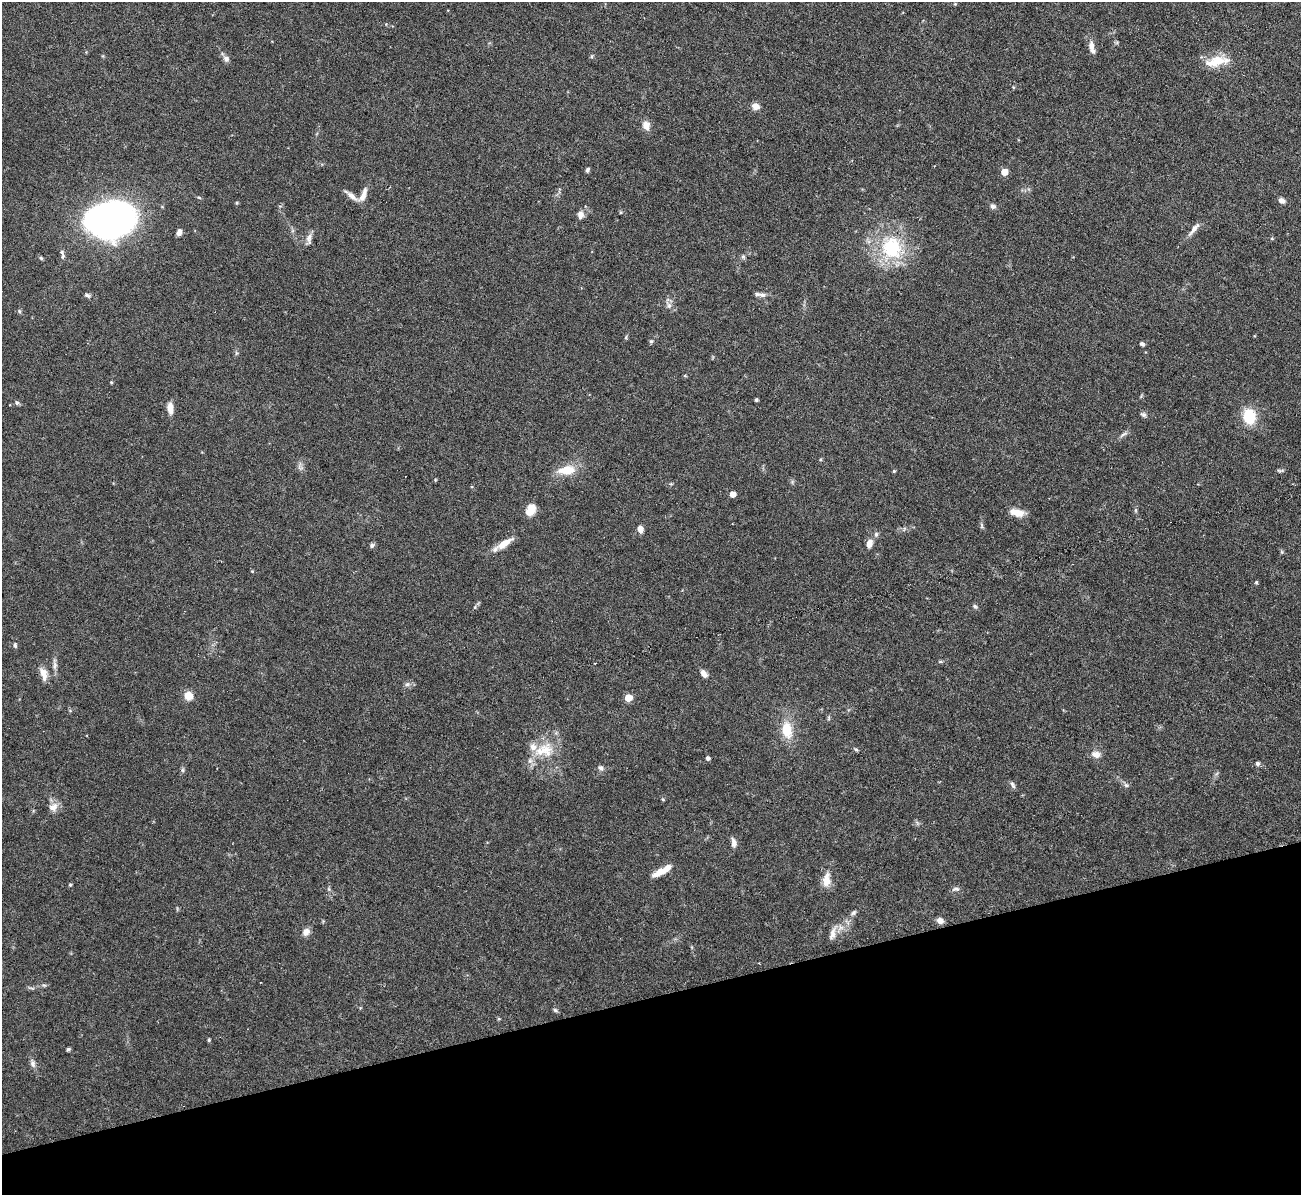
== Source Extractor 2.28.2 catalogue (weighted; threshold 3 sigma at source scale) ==
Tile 14 of 4 x 4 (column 2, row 4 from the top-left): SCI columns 1300-2598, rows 145-1337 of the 5198 x 5182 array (HDU 1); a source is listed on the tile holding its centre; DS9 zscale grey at full resolution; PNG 1303 x 1197 px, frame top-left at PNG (2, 2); no overlay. Shown black and unused: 16% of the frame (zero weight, under 3 of 6 exposures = <1% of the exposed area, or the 3 px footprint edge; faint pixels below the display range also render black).
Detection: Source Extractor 2.28.2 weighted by HDU 2 'WHT'; one run over the whole footprint, this tile lists its part. Background 0.09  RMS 0.0033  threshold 0.0134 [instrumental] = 3 sigma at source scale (4.09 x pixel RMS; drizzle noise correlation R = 1.36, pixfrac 0.8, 0.05/0.05 arcsec/px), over >= 5 px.
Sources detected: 96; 2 cosmic-ray / hot-pixel residue — not listed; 3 inside a brighter listed object's ellipse — not listed separately; the other 91 listed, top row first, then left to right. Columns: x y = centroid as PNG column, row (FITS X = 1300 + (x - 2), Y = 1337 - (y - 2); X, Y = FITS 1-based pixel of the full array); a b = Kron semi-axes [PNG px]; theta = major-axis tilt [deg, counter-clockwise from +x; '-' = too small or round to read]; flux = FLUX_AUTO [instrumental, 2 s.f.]
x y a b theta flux
955 4 5 4 - 0.28
1091 45 11 6 -87 1.7
592 56 6 3 71 0.36
226 59 9 7 -61 1.1
1217 61 34 12 11 6.6
755 106 9 8 - 1.8
646 125 11 9 -71 2.1
587 170 6 4 58 0.57
1004 172 5 5 - 4.8
363 195 20 7 68 2.4
351 196 20 6 -40 2
199 198 5 3 - 0.36
1281 201 7 5 -31 1.4
237 203 5 4 - 0.33
993 206 8 7 - 0.87
580 215 10 7 -90 1.6
110 219 34 21 14 180
1194 229 23 5 50 1.9
179 232 7 5 74 1.4
1272 238 4 4 - 0.34
309 239 16 7 -87 1.5
892 248 32 28 -74 21
63 256 9 5 89 0.85
743 257 6 5 - 0.56
41 258 6 4 -45 0.42
87 295 8 5 -11 0.62
762 295 12 6 -6 1.2
669 305 8 6 -69 1.1
19 311 6 4 -72 0.4
626 337 6 3 47 0.37
651 341 5 5 - 0.46
1142 344 6 4 -27 0.58
685 376 5 3 - 0.3
111 382 4 3 - 0.35
756 400 5 4 - 0.42
17 403 6 5 - 0.57
170 408 12 7 -84 2.6
1143 414 9 5 -31 0.72
1249 416 18 14 -83 8.3
1123 434 13 3 35 0.82
567 470 23 11 6 5.9
894 471 4 4 - 0.4
435 480 5 3 - 0.25
733 494 5 4 - 3
531 510 12 8 63 4.4
1135 510 6 4 -90 0.45
1017 512 15 8 -12 3.9
981 526 9 4 -81 0.55
640 529 7 6 - 1.8
876 534 7 5 88 0.69
505 543 22 7 33 4.2
869 543 11 7 72 2.1
372 545 7 5 31 0.73
1282 552 6 4 -71 0.37
1256 582 4 4 - 0.39
975 606 7 5 -49 0.57
475 607 6 4 72 0.4
15 645 7 5 -80 0.53
55 665 11 5 90 1.1
44 674 17 8 -77 2.6
704 674 10 6 -49 1.6
407 684 7 5 43 0.78
188 696 9 8 - 3.5
628 698 5 5 - 6.3
829 718 6 4 88 0.42
787 730 17 11 -80 7.4
856 749 6 4 -3 0.44
544 750 30 20 14 9.1
1096 754 12 8 -14 1.9
708 758 5 4 - 0.74
1257 763 5 5 - 0.85
601 768 8 6 -48 0.86
183 770 6 4 -89 0.51
1013 785 10 5 -61 0.76
1126 785 7 4 -44 0.62
53 807 13 9 38 2.3
734 842 11 6 -84 1.5
661 871 19 7 26 4
826 880 18 10 84 3.3
70 885 4 4 - 0.31
329 889 6 4 -71 0.45
956 889 9 5 -7 0.87
854 913 8 5 40 0.68
940 921 7 6 - 1.6
306 932 9 7 50 2
832 934 18 7 77 2
555 1010 5 5 - 0.57
499 1019 5 3 - 0.32
209 1040 4 3 - 0.47
68 1049 4 4 - 0.52
33 1063 11 7 -73 1.2